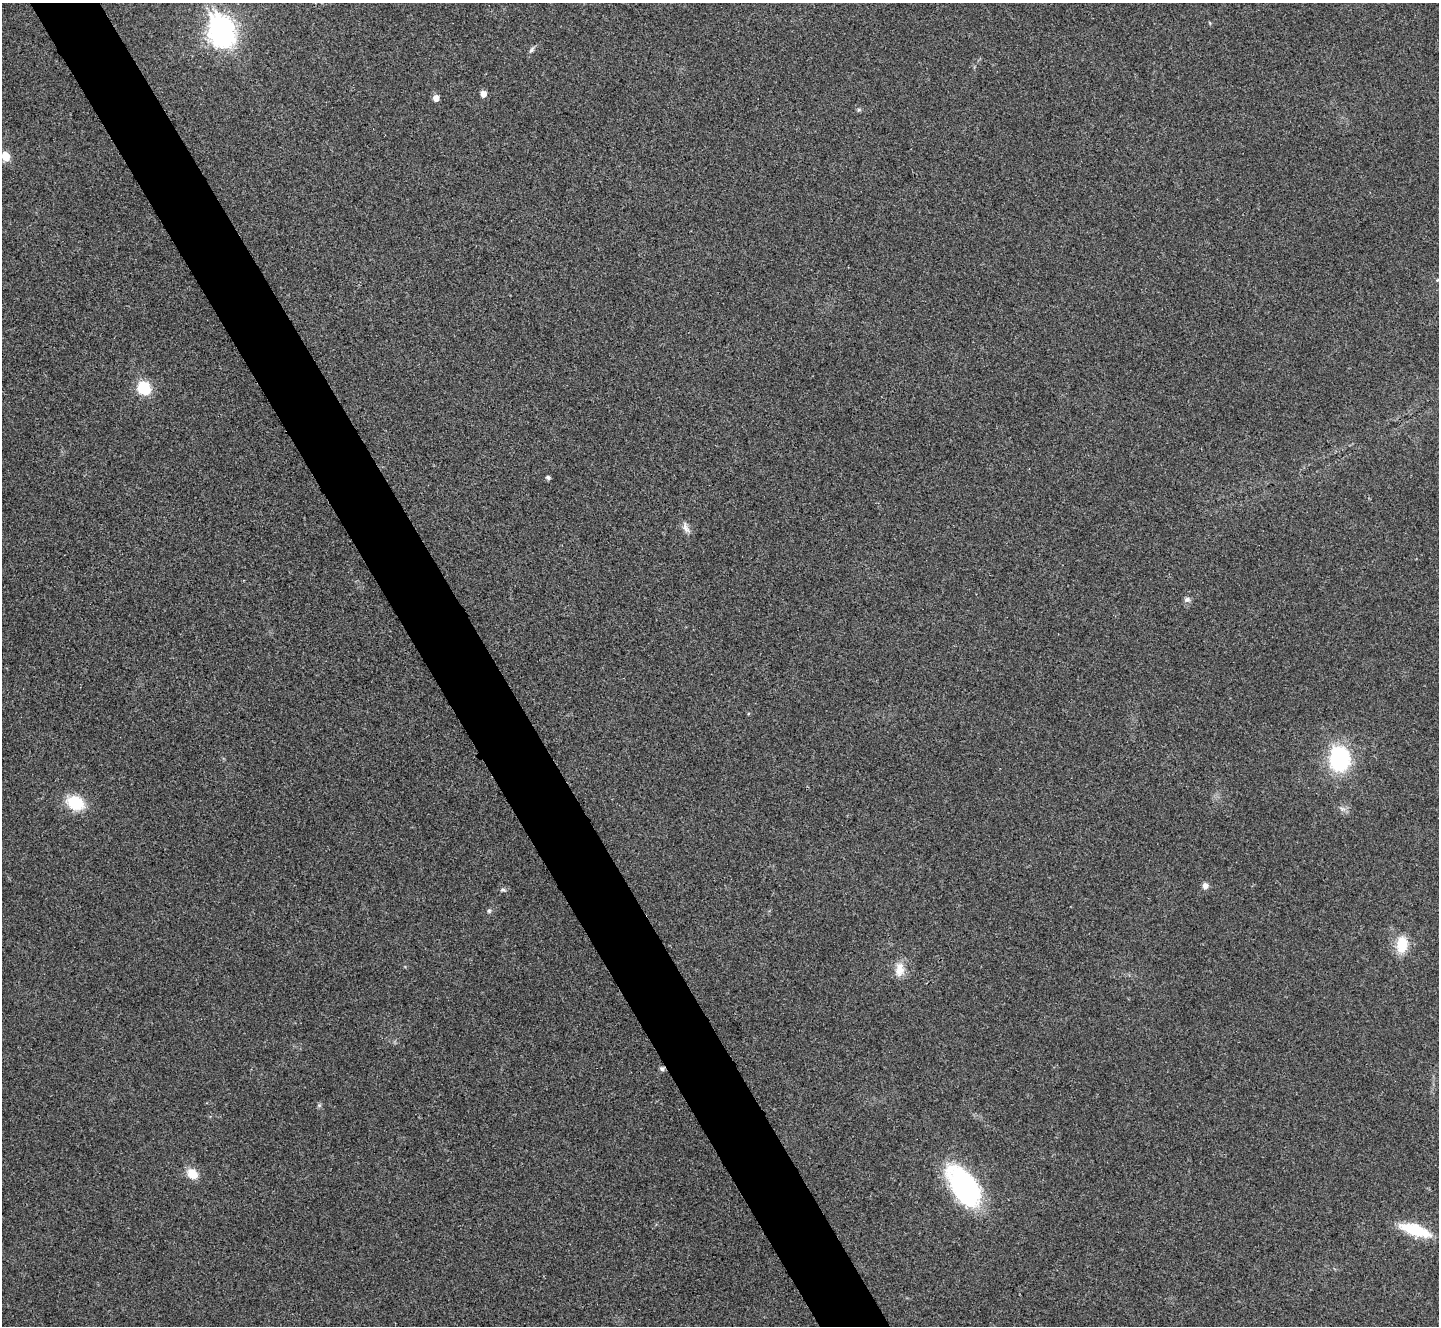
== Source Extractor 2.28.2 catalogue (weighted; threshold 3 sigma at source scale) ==
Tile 11 of 4 x 4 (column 3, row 3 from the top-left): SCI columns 2887-4323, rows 1485-2808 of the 5767 x 5763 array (HDU 1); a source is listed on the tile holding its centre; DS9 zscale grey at full resolution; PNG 1441 x 1328 px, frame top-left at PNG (2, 3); no overlay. Shown black and unused: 5% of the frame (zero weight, under 3 of 4 exposures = <1% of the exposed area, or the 3 px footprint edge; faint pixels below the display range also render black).
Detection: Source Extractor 2.28.2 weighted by HDU 2 'WHT'; one run over the whole footprint, this tile lists its part. Background 0.0555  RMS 0.0067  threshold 0.0303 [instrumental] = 3 sigma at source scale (4.5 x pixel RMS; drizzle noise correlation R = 1.50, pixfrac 1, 0.05/0.05 arcsec/px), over >= 5 px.
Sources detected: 23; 1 inside a brighter object's white glare — not listed; the other 22 listed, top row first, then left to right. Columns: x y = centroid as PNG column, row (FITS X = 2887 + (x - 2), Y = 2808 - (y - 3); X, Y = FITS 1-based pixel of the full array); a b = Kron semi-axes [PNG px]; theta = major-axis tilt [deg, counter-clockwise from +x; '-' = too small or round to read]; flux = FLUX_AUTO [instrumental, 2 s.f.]
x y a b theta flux
220 35 10 8 -33 380
531 50 9 5 50 1.6
483 94 5 5 - 5.4
436 98 5 5 - 5.5
859 110 6 4 -18 0.94
6 156 6 5 - 18
144 388 11 10 - 26
548 477 5 4 - 1.5
686 528 17 7 -67 3.7
1187 599 8 7 - 1.9
1339 759 16 13 -89 92
75 803 22 16 -26 19
1205 886 7 7 - 3
503 890 6 5 - 1.3
489 911 6 5 - 1.1
1402 944 20 13 84 15
899 969 20 12 86 8.1
662 1069 7 5 -33 1.4
319 1105 6 5 - 1.1
192 1174 14 11 -40 8.7
964 1187 39 21 -55 120
1415 1230 32 11 -18 28